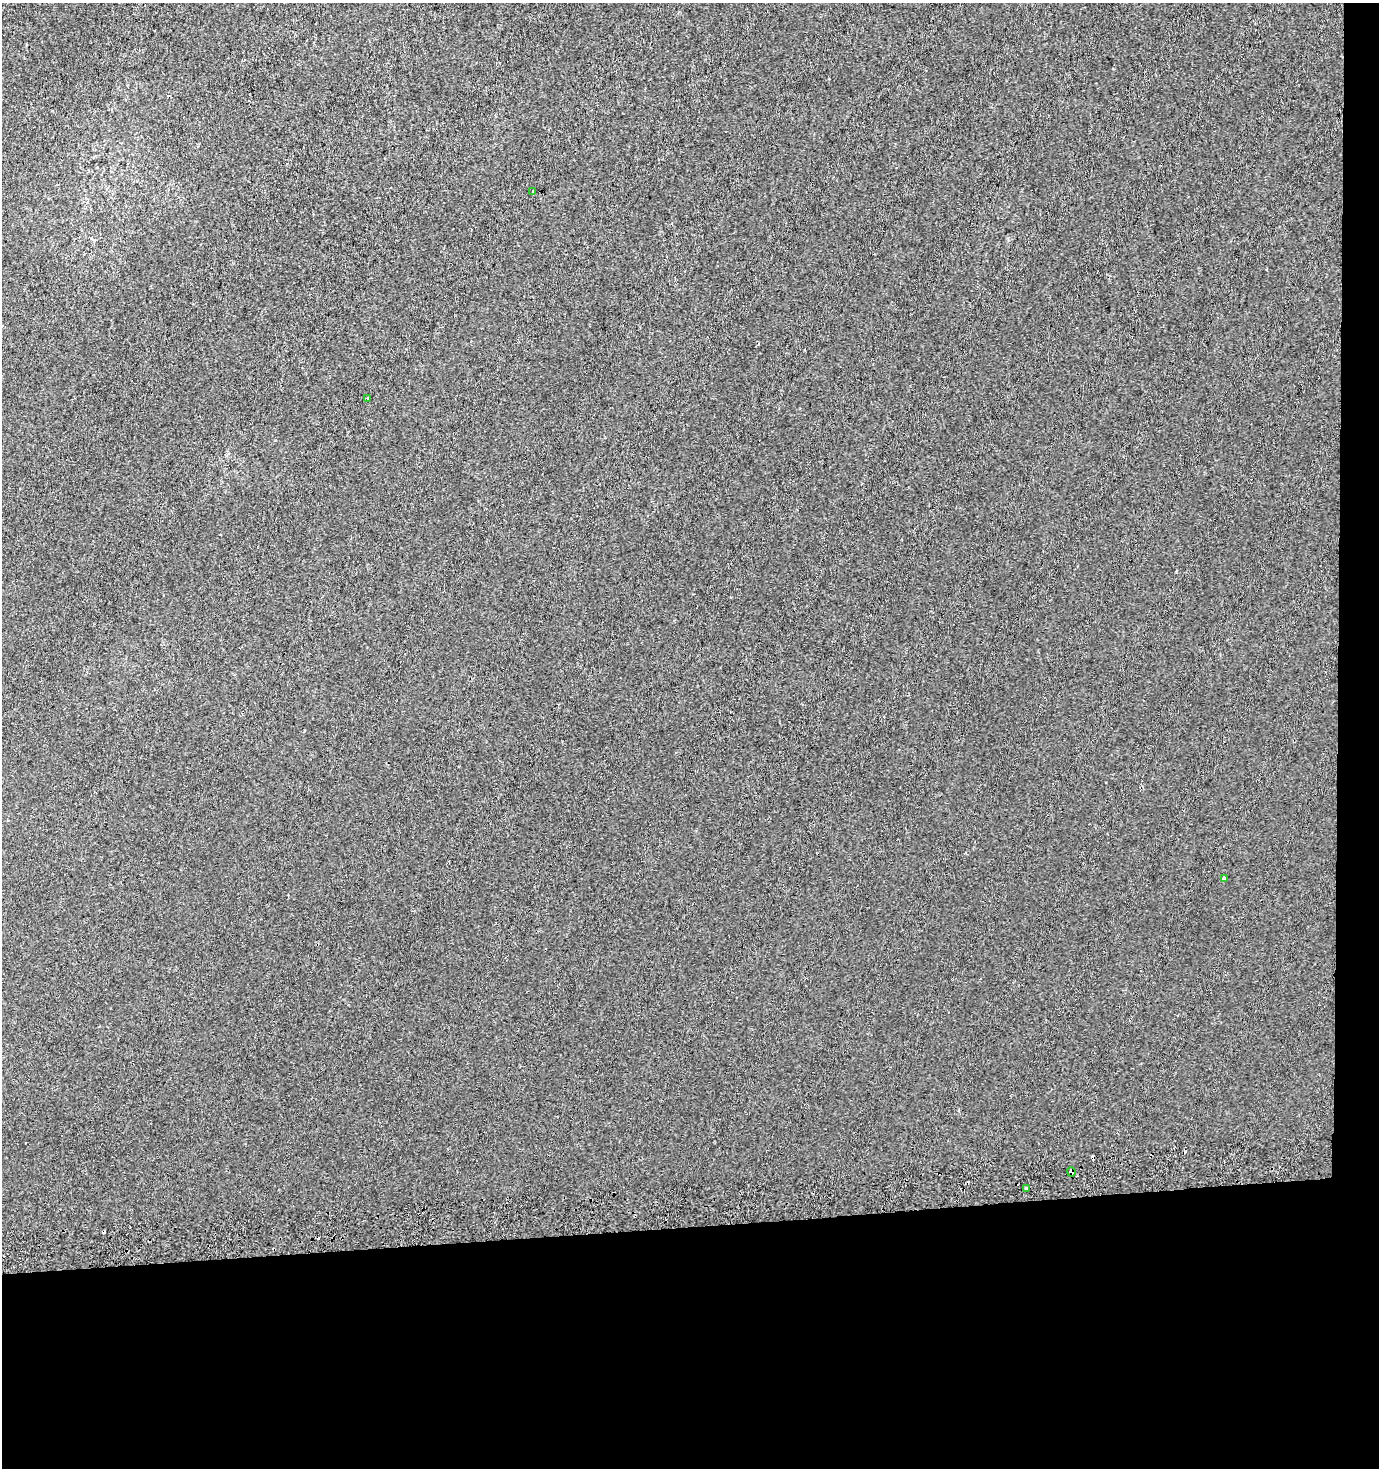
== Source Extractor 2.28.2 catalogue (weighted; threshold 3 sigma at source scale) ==
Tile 9 of 3 x 3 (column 3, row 3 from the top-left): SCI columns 2755-4131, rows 41-1506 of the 4131 x 4478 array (HDU 1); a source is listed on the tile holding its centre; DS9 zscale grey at full resolution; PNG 1381 x 1470 px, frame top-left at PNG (2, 3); each listed source drawn as its Kron ellipse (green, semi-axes under 4 px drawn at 4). Shown black and unused: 19% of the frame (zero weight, under 2 of 3 exposures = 2% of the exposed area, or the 3 px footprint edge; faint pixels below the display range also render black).
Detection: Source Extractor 2.28.2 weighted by HDU 2 'WHT'; one run over the whole footprint, this tile lists its part. Background 5.94e-04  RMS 0.0053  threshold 0.0239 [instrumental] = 3 sigma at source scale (4.5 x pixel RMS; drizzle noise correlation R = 1.50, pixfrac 1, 0.0396/0.0396 arcsec/px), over >= 5 px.
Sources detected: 10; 5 cosmic-ray / hot-pixel residue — neither listed nor drawn; the other 5 listed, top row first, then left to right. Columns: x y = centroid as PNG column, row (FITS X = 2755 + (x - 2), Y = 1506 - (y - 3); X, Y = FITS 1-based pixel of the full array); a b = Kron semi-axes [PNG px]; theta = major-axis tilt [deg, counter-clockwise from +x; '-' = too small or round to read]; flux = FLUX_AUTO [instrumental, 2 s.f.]
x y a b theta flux
533 191 4 3 - 0.6
368 398 4 3 - 2
1224 878 4 3 - 3.9
1071 1172 5 4 - 2.1
1026 1188 3 3 - 2.3
Overlapping masked pixels (flux is a lower limit): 1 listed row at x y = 1071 1172